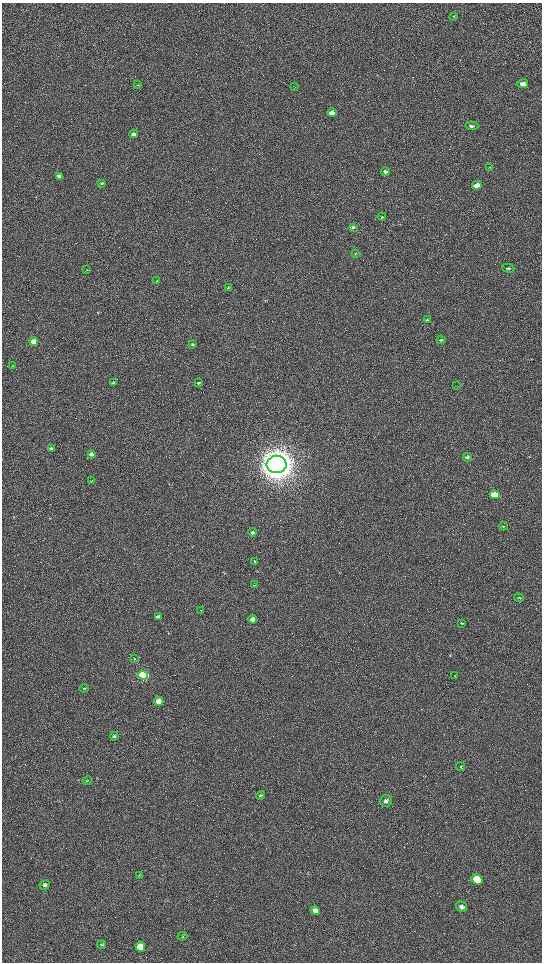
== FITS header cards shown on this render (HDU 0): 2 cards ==
NAXIS1  =                 1080 / length of data axis 1
NAXIS2  =                 1920 / length of data axis 2

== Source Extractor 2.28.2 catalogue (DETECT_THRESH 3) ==
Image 1080 x 1920 px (HDU 0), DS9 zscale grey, zoomed out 1/2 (1 PNG px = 2 x 2 image px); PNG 544 x 964 px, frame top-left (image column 1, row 1919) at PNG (2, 3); each listed source drawn as its Kron ellipse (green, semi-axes under 4 px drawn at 4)
Background 486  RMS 24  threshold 70.8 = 3 sigma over >= 5 px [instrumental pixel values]
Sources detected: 63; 3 cannot appear on this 1/2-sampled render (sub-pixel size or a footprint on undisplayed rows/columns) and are neither listed nor drawn; the other 60 listed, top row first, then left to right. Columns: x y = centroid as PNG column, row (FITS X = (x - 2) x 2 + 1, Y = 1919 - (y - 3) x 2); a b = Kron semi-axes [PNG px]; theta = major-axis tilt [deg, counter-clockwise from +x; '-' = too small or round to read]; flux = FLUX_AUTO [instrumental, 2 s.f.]
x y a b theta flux
454 16 3 2 - 2.3e+03
523 84 5 4 - 2.4e+04
138 85 3 2 - 3.1e+03
295 86 3 2 - 1.8e+03
332 113 4 3 - 6.5e+04
472 126 6 4 -3 1.1e+04
133 134 4 3 - 1.3e+04
489 167 4 3 - 4.2e+03
386 171 4 3 - 1.1e+04
59 176 3 3 - 2.0e+04
102 183 4 3 - 6.5e+03
477 185 5 3 - 6.0e+04
382 217 4 3 - 4.5e+03
353 227 3 3 - 8.1e+03
355 253 3 2 - 2.1e+03
508 268 6 3 -14 7.2e+03
87 270 2 1 - 1.4e+03
157 281 3 3 - 4.4e+03
228 287 3 2 - 3.8e+03
427 320 4 3 - 5.0e+03
441 340 4 3 - 6.2e+03
34 342 4 3 - 1.9e+05
192 345 4 3 - 7.2e+03
12 366 3 2 - 2.2e+03
113 382 4 3 - 5.5e+03
198 383 3 3 - 8.6e+03
457 386 3 2 - 1.7e+03
51 448 4 3 - 7.9e+03
91 454 4 3 - 2.3e+04
467 457 4 3 - 1.1e+04
277 464 10 9 - 9.5e+06
92 481 2 2 - 1.8e+03
495 495 5 3 - 1.8e+05
503 526 4 2 - 3.8e+03
252 532 4 3 - 1.4e+04
255 561 4 2 - 3.7e+03
254 585 3 2 - 2.2e+03
519 598 5 2 - 3.3e+03
201 610 4 1 - 1.9e+03
158 617 4 3 - 1.6e+04
253 619 4 3 - 4.0e+04
462 623 4 3 - 3.7e+03
134 659 3 3 - 3.0e+03
143 675 5 4 - 9.0e+05
455 676 3 2 - 2.9e+03
84 688 5 3 - 6.5e+03
159 701 4 4 - 8.3e+04
114 736 4 4 - 7.9e+03
461 767 4 3 - 5.2e+03
87 781 5 4 - 5.7e+03
260 795 4 3 - 6.2e+03
386 801 6 6 - 1.3e+04
139 876 4 2 - 2.8e+03
477 879 6 5 - 1.0e+05
45 885 5 4 - 1.3e+04
462 907 6 4 -32 2.3e+04
315 911 5 4 - 2.1e+04
182 936 5 3 - 4.8e+03
102 945 4 3 - 4.6e+03
140 947 5 5 - 7.8e+04
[3 sub-pixel or undisplayed-footprint detections neither listed nor drawn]